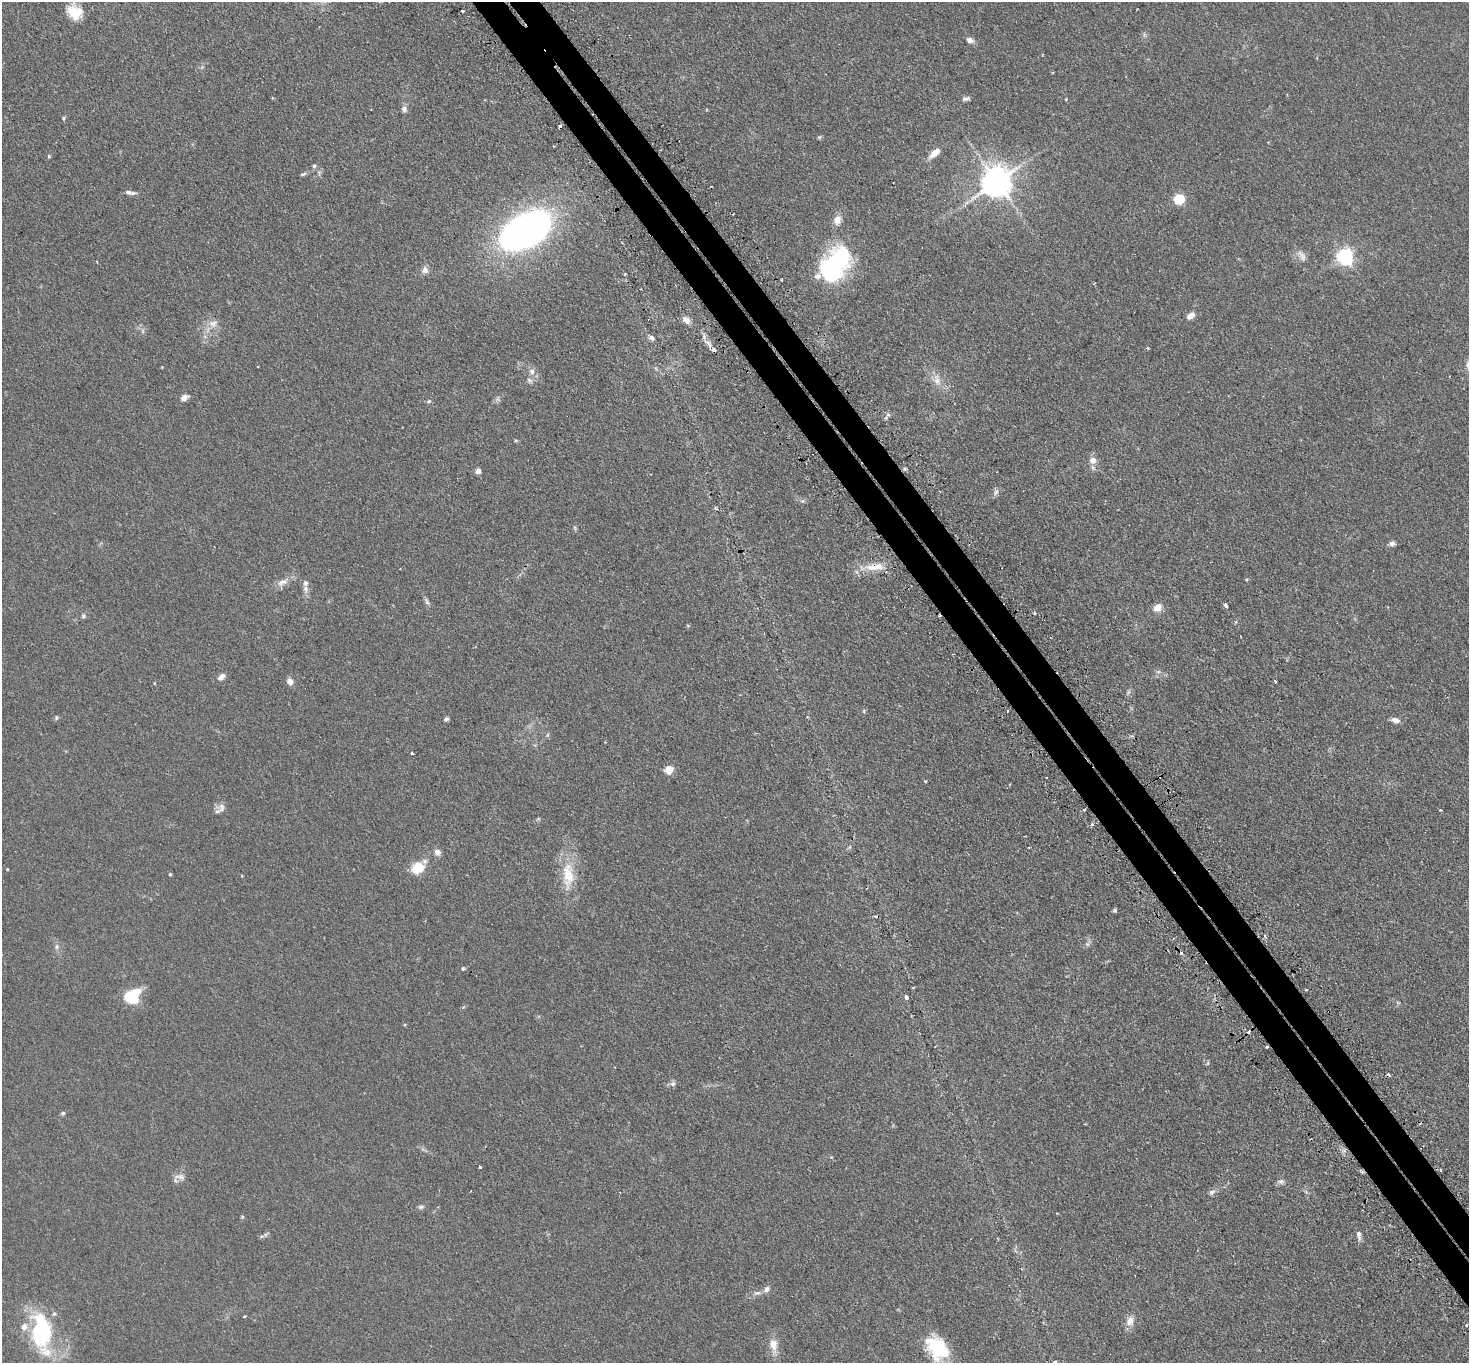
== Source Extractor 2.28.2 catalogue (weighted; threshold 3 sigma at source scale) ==
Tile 6 of 4 x 4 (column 2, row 2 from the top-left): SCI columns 1516-2982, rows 2906-4266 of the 5963 x 5953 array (HDU 1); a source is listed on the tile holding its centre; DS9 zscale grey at full resolution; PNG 1471 x 1365 px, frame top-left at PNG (2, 2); no overlay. Shown black and unused: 4% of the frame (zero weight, under 2 of 3 exposures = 4% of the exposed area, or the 3 px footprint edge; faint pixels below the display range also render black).
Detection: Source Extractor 2.28.2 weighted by HDU 2 'WHT'; one run over the whole footprint, this tile lists its part. Background 0.111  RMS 0.0076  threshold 0.0342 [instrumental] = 3 sigma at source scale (4.5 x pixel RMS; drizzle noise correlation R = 1.50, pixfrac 1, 0.05/0.05 arcsec/px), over >= 5 px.
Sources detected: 122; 2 too faint to see at this stretch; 2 inside a brighter object's white glare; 10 cosmic-ray / hot-pixel residue — not listed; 4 inside a brighter listed object's ellipse — not listed separately; the other 104 listed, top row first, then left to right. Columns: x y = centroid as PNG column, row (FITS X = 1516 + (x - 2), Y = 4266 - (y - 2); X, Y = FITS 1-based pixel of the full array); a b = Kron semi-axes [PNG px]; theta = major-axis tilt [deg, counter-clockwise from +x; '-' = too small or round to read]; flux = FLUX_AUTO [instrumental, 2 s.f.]
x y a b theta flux
74 12 18 14 -48 16
970 40 8 6 -23 4.1
966 98 11 5 11 2.1
1066 99 4 3 - 0.54
404 109 9 7 -71 2.9
63 118 5 5 - 1
560 125 3 3 - 5.3
819 137 7 4 36 0.98
934 153 15 7 41 8.2
49 156 5 4 - 0.87
314 166 5 5 - 1.3
303 174 8 4 16 1.4
997 181 9 9 - 1400
128 192 11 5 -13 3.2
1179 199 5 5 - 59
967 202 8 5 45 2.3
837 220 12 9 72 5.8
525 231 53 31 29 290
1302 256 17 8 -62 4.6
1345 256 6 6 - 260
838 261 31 29 54 75
425 270 9 9 - 3.8
625 274 4 3 - 0.76
1191 315 9 6 38 5.6
686 320 9 7 -44 5.1
213 324 14 11 9 7.1
143 331 7 4 90 1.5
651 338 7 5 -49 2.7
708 343 16 6 -47 4.5
1148 348 4 4 - 0.86
532 371 8 7 - 3.8
529 380 8 7 - 2.5
937 380 18 10 -75 8.1
184 398 8 6 30 4.8
497 399 8 6 -10 1.8
429 401 7 5 17 1.4
1093 460 10 9 - 5.2
905 469 5 4 - 1.1
478 471 6 6 - 3
996 492 10 6 53 2.5
802 501 6 6 - 1.4
715 508 6 4 -33 1
575 528 7 4 -71 1.1
1392 543 7 6 - 2.6
874 567 27 9 5 13
1247 579 5 4 - 0.9
282 582 18 9 23 6.4
305 589 13 8 -87 3.8
427 602 11 5 -67 2.3
1226 605 5 3 - 3.4
1158 607 11 9 47 6.4
1035 613 3 3 - 3.5
83 616 7 6 - 1.8
688 625 6 4 -2 0.8
1158 672 7 4 0 1.4
221 677 9 6 42 4.1
1275 681 3 3 - 1.5
290 682 8 7 - 4.1
154 683 4 3 - 0.61
864 711 6 3 90 0.86
1007 711 3 2 - 0.66
56 718 6 5 - 1.2
446 719 6 5 - 1.7
1395 720 10 6 -12 4.1
412 753 3 3 - 1.4
669 770 5 5 - 27
925 781 4 3 - 0.63
222 808 12 8 -79 3.7
1084 810 3 3 - 1.2
1441 810 4 3 - 0.66
1092 824 5 4 - 1.3
437 852 8 7 - 3.6
418 868 11 9 30 26
7 869 3 2 - 0.68
170 874 4 3 - 1
568 875 43 16 90 26
1115 910 6 5 - 1.2
875 916 8 3 -9 1.1
1264 936 5 3 - 1.1
56 947 7 6 - 2.2
463 969 5 4 - 0.94
1306 990 3 3 - 0.94
132 996 18 14 41 27
906 997 5 4 - 1.8
1266 1047 3 3 - 1.9
1208 1063 6 4 71 0.9
673 1084 7 7 - 2.4
63 1113 6 5 - 1.4
480 1167 3 3 - 2.1
181 1177 11 9 -49 4.5
1281 1181 9 7 0 2.5
1212 1192 9 7 19 2.6
421 1207 9 5 15 1.8
242 1217 5 4 - 0.85
1359 1235 12 6 -83 3.6
766 1289 10 7 60 3.1
757 1293 11 6 0 2.8
245 1317 3 3 - 1.4
1130 1321 15 10 81 6.1
24 1327 10 9 - 5.4
44 1331 59 15 -79 55
773 1345 20 9 -83 9.7
937 1348 25 17 -52 43
1055 1362 4 3 - 1.1
Overlapping masked pixels (flux is a lower limit): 2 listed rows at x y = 874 567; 1266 1047
Isophote crosses this tile's border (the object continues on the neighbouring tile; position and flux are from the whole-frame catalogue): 1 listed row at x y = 1055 1362